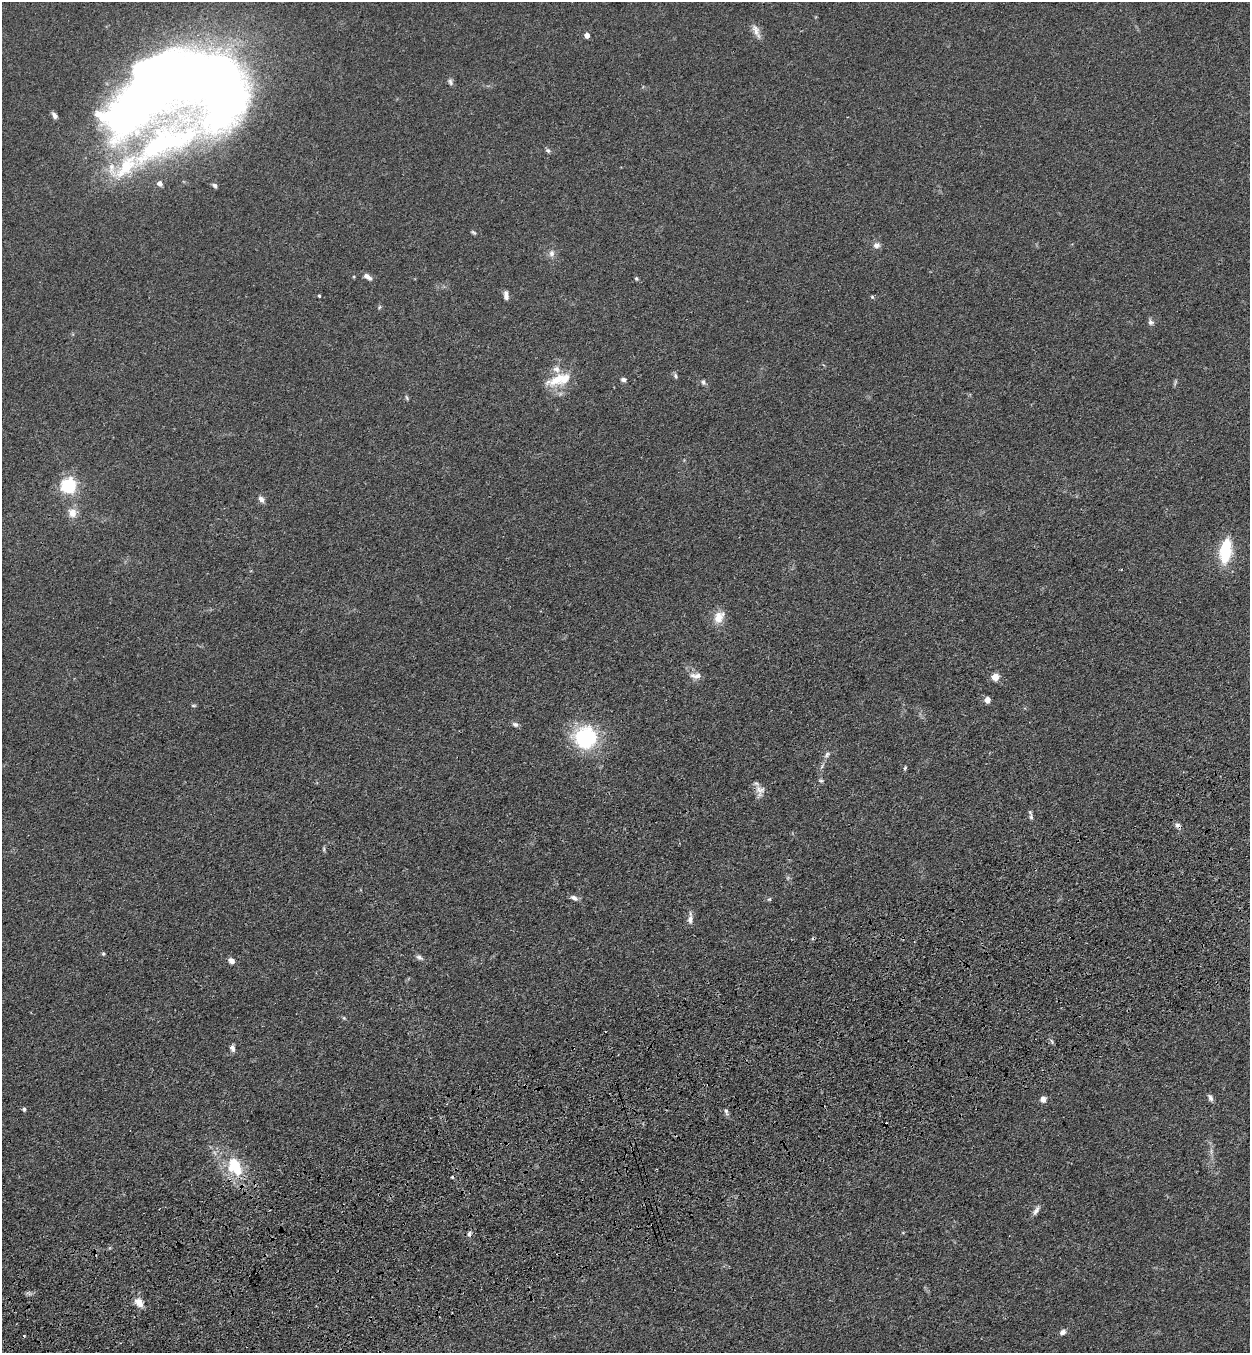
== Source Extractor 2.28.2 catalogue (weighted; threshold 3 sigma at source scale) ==
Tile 7 of 4 x 4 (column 3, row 2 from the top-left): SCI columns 2699-3946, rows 2815-4165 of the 5522 x 5630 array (HDU 1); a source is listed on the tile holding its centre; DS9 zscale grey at full resolution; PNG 1252 x 1355 px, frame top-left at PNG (2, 2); no overlay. Shown black and unused: <1% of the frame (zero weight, under 3 of 4 exposures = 6% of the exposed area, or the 3 px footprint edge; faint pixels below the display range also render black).
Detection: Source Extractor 2.28.2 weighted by HDU 2 'WHT'; one run over the whole footprint, this tile lists its part. Background 0.0704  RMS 0.0041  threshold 0.0184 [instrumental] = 3 sigma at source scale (4.5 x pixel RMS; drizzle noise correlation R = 1.50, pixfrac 1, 0.05/0.05 arcsec/px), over >= 5 px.
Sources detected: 70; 3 inside a brighter object's white glare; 6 cosmic-ray / hot-pixel residue — not listed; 6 inside a brighter listed object's ellipse — not listed separately; the other 55 listed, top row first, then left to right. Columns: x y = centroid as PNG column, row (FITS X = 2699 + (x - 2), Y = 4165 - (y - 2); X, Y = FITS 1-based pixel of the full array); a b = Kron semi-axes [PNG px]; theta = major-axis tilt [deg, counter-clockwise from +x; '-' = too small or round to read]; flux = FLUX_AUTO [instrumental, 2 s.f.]
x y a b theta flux
756 31 20 7 -65 2.7
587 35 4 4 - 3.1
450 82 10 6 -72 1.1
228 102 116 62 -55 280
165 142 173 88 -25 230
548 150 7 5 -47 0.81
473 232 7 4 -36 0.63
876 245 10 8 10 1.7
551 253 10 7 -90 1.9
368 277 10 5 -35 2.1
636 279 5 4 - 0.58
506 295 10 5 -83 1.8
319 296 3 3 - 0.49
872 297 5 4 - 0.52
1151 322 8 7 - 1.3
676 376 7 5 -66 0.87
558 379 32 11 27 9.5
623 379 6 5 - 1.1
703 382 7 5 -70 0.89
1175 382 9 3 68 0.64
407 398 7 4 -55 0.6
69 486 6 6 - 110
261 499 9 6 -57 1.7
72 513 13 12 - 3.7
1225 551 20 9 81 24
719 617 19 13 58 5.1
696 675 15 7 0 2.6
995 677 5 5 - 8
987 700 5 4 - 4.7
193 705 7 3 8 0.52
515 724 8 6 -14 1.3
585 738 29 28 - 29
827 754 8 5 63 1
905 768 5 4 - 0.51
821 781 7 4 -16 0.65
760 791 16 11 88 2.9
1031 817 9 5 -90 0.96
324 849 6 4 -90 0.57
574 898 10 6 -26 1.6
769 899 6 4 42 0.53
690 919 12 7 85 2.1
103 954 5 4 - 0.57
419 957 10 5 -28 1.2
232 961 6 6 - 2.1
344 1018 5 4 - 0.5
232 1048 8 6 -67 1.5
1210 1098 9 5 -68 1.2
1043 1099 7 7 - 2.1
24 1109 6 4 -81 0.66
726 1111 9 5 -70 1
235 1166 29 19 -59 17
1036 1210 15 6 61 1.8
139 1303 12 9 -52 4
1063 1332 8 6 25 1.6
24 1336 3 3 - 0.41
Isophote crosses this tile's border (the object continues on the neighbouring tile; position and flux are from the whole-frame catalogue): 1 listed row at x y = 165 142